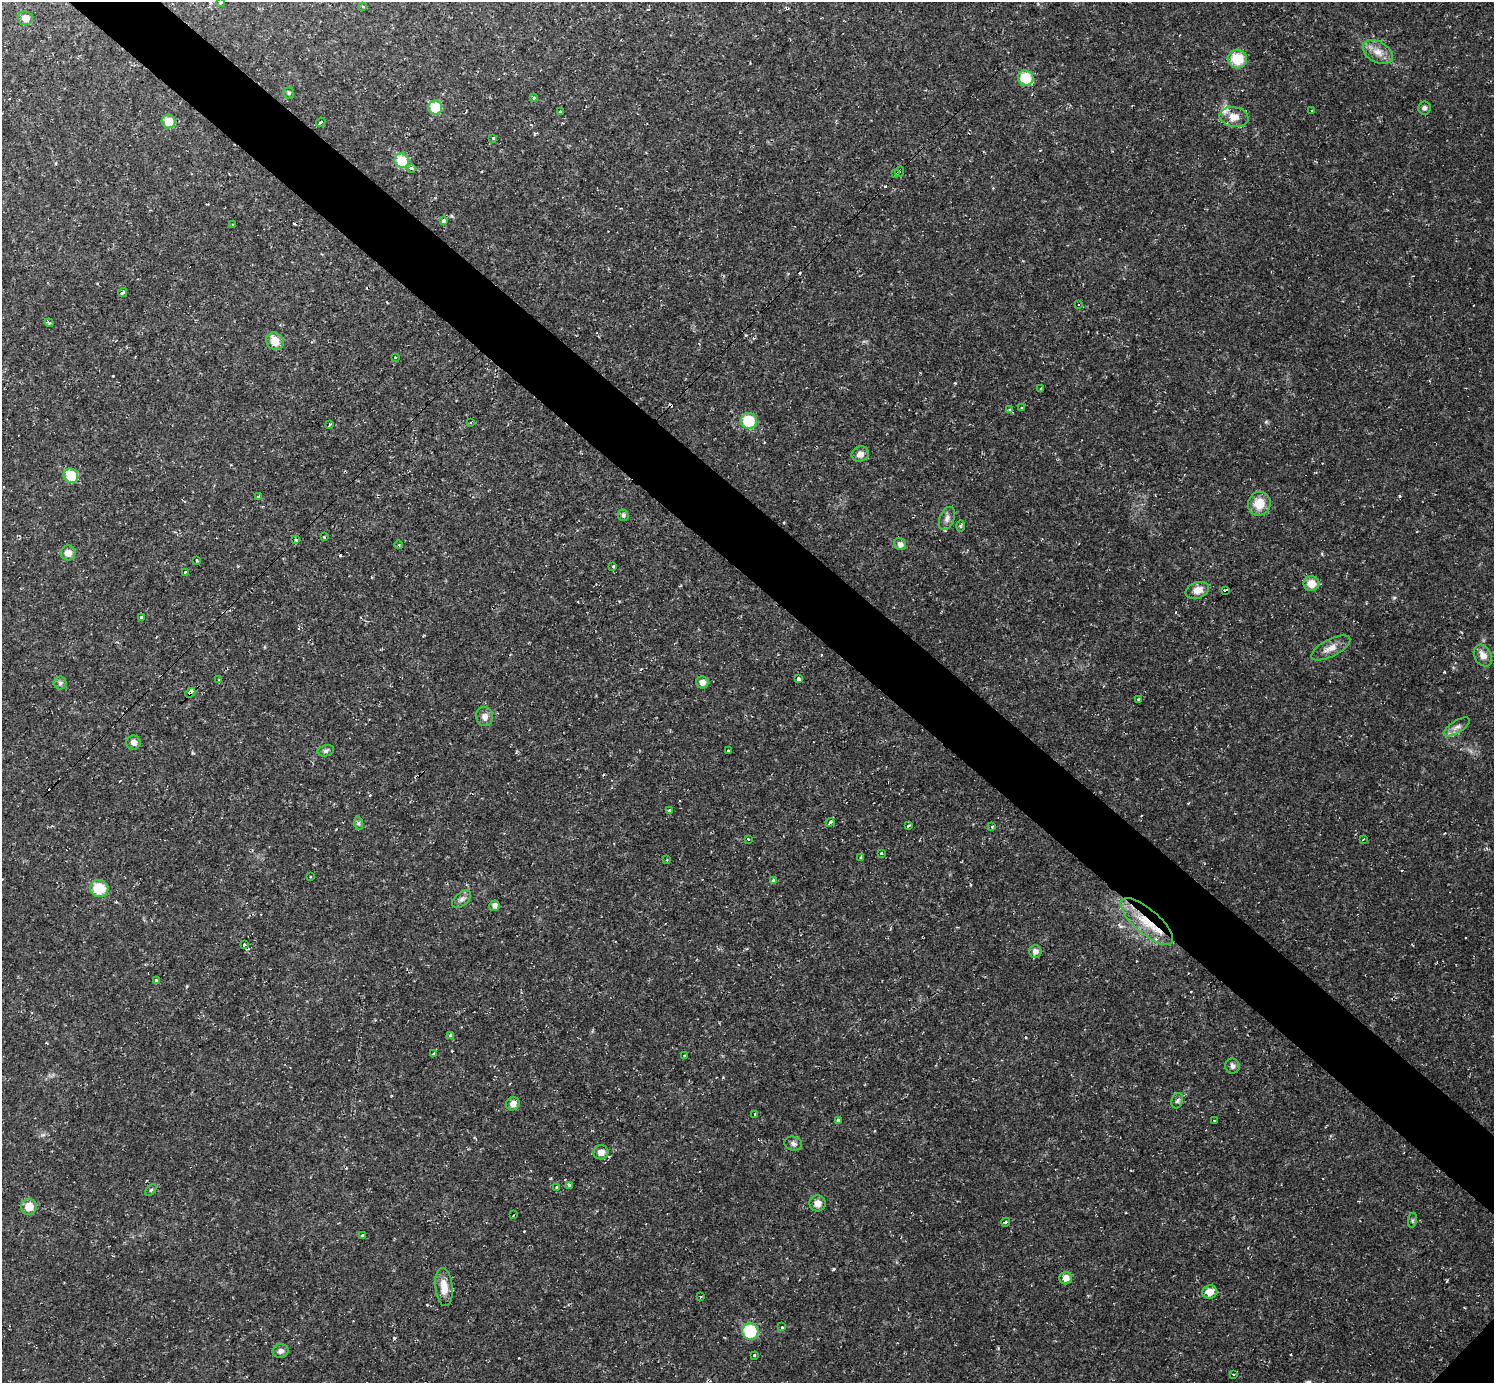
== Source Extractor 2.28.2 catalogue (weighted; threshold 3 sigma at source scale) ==
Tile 11 of 4 x 4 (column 3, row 3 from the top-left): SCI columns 2987-4478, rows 1535-2915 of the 5971 x 5973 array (HDU 1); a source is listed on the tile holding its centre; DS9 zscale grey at full resolution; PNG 1496 x 1385 px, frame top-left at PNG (2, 2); each listed source drawn as its Kron ellipse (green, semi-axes under 4 px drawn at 4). Shown black and unused: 5% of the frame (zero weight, under 2 of 3 exposures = <1% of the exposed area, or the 3 px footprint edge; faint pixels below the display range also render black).
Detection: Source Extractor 2.28.2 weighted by HDU 2 'WHT'; one run over the whole footprint, this tile lists its part. Background 0.0316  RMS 0.0069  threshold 0.031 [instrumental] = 3 sigma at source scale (4.5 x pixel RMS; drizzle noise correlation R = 1.50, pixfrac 1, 0.05/0.05 arcsec/px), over >= 5 px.
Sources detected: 138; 24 cosmic-ray / hot-pixel residue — neither listed nor drawn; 1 inside a brighter listed object's ellipse — not listed separately; the other 113 listed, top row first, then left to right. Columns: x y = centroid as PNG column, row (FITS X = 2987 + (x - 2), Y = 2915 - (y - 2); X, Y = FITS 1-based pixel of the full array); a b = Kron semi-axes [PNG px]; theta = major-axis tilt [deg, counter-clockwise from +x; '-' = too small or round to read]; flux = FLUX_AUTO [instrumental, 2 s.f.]
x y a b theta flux
221 3 4 4 - 1.7
363 6 3 3 - 1.5
25 18 7 7 - 5.5
1378 52 16 10 -30 7.2
1237 59 10 9 - 18
1026 78 8 7 - 21
289 93 5 5 - 1
534 97 4 3 - 2.2
435 108 7 7 - 20
1424 108 6 6 - 1.7
1312 111 3 2 - 0.74
560 112 4 3 - 0.88
1234 117 14 10 -11 6.9
169 121 7 7 - 9.9
321 122 5 3 - 4.1
493 138 3 3 - 6
402 161 7 7 - 25
411 168 3 3 - 4.3
899 171 5 3 - 3.1
896 174 4 3 - 4.6
444 220 4 3 - 4.1
233 225 3 3 - 1.5
123 292 4 3 - 2.6
1079 305 3 2 - 0.56
49 323 4 3 - 1.1
275 341 9 8 - 8.5
395 357 3 3 - 1.5
1041 388 3 3 - 12
1021 408 3 3 - 0.92
1010 410 3 3 - 2.8
749 421 8 8 - 25
471 422 3 3 - 8.4
330 425 4 3 - 1.4
860 454 9 7 18 4.2
71 476 8 6 -44 19
258 497 4 3 - 2.1
1259 504 12 11 - 11
623 515 6 5 - 1.7
947 518 12 7 68 3
961 526 6 4 -90 0.85
324 537 3 3 - 1.2
296 540 3 3 - 2.6
900 544 6 5 - 2.6
399 545 4 3 - 0.6
68 553 7 7 - 5.6
197 561 3 3 - 1.3
613 566 3 3 - 7.6
185 572 3 3 - 2.2
1311 583 8 7 - 9.6
1197 590 12 8 20 6.1
1226 591 3 3 - 14
141 617 3 3 - 1.6
1331 648 21 8 27 5.9
1483 656 11 8 -61 5.1
798 679 4 3 - 5.4
219 680 3 3 - 1.6
702 682 6 6 - 3.9
60 683 6 6 - 1.6
190 693 6 3 44 15
1139 699 3 2 - 0.95
485 717 9 8 - 3.5
1457 727 15 6 32 3.5
133 743 7 7 - 3.7
728 750 3 3 - 2.3
326 751 8 5 12 1.6
670 810 3 3 - 2
830 822 4 3 - 4.8
358 823 6 4 -72 1.2
908 826 3 3 - 3
992 827 4 3 - 1.4
748 839 3 3 - 2.6
1363 839 3 2 - 0.89
881 853 3 3 - 1.7
860 858 3 3 - 5.3
667 860 3 3 - 0.79
310 876 3 2 - 1.1
773 880 4 3 - 1.8
99 889 9 8 - 19
462 899 11 6 41 2.9
494 906 5 5 - 2.8
1147 922 33 12 -41 23
244 944 4 3 - 1.9
1035 951 6 6 - 3.1
157 981 4 3 - 2.7
450 1036 3 3 - 8.6
433 1054 3 3 - 3.3
685 1056 3 3 - 1.8
1232 1066 7 7 - 2.2
1177 1101 8 5 72 1.6
513 1104 7 6 - 3.9
755 1114 3 3 - 1.8
838 1120 3 3 - 0.82
1215 1120 3 3 - 1.3
793 1143 9 7 -15 2.1
601 1152 7 7 - 4.4
569 1185 3 3 - 2.5
557 1187 3 3 - 1.7
151 1190 7 4 45 1.1
818 1203 8 8 - 4.8
29 1207 8 8 - 9.4
513 1215 3 2 - 0.66
1412 1220 8 4 81 1
1006 1222 4 2 - 0.71
362 1235 3 3 - 1.3
1066 1278 6 6 - 5.4
444 1287 19 8 -84 8.3
1210 1292 7 6 - 6.7
701 1297 3 3 - 1.2
782 1327 3 3 - 1.3
750 1331 8 8 - 31
281 1351 8 6 12 2.9
754 1355 3 3 - 1.9
1233 1375 3 3 - 1
Overlapping masked pixels (flux is a lower limit): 5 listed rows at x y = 899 171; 896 174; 1226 591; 190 693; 1147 922
Isophote crosses this tile's border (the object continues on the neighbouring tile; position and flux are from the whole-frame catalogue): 1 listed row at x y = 221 3
Unlisted compact peaks at least as high as the median listed source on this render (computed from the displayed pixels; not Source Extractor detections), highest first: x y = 833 1269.